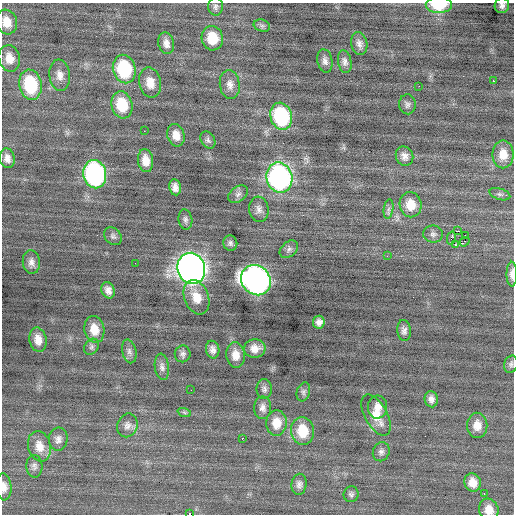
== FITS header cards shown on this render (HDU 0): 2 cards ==
NAXIS1  =                  512 / Axis length
NAXIS2  =                  512 / Axis length

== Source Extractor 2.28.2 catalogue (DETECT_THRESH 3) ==
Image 512 x 512 px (HDU 0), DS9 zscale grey, 1 PNG px = 1 image px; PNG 516 x 516 px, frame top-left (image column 1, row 512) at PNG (2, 3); each listed source drawn as its Kron ellipse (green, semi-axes under 4 px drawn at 4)
Background -0.0403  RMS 0.9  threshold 2.7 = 3 sigma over >= 5 px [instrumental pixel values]
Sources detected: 90; all 90 listed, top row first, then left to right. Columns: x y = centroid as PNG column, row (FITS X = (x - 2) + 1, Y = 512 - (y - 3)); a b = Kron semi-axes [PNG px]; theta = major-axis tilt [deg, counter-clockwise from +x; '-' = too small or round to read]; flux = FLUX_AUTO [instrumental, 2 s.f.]
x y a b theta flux
439 5 13 8 0 1800
502 6 7 7 - 270
216 7 9 7 89 190
6 22 12 10 -71 790
262 26 8 6 -17 150
212 38 12 10 -78 1300
166 43 11 7 -77 390
359 44 11 8 -79 310
9 58 13 10 -76 700
325 61 12 7 -78 280
345 62 11 6 -79 250
124 69 14 11 -76 4200
60 75 15 10 -83 530
493 81 2 2 - 300
150 83 15 11 -78 800
230 84 15 10 -84 460
30 85 15 11 -80 3600
419 86 2 2 - 45
407 104 10 8 -86 200
122 105 14 10 -76 1900
281 116 14 10 -74 5800
144 131 2 2 - 180
176 135 11 8 -76 610
208 140 9 6 -60 180
503 154 14 10 89 840
404 156 10 8 -67 350
7 158 10 7 -81 370
145 161 11 7 -83 660
95 174 14 11 -78 12000
279 178 15 13 -77 16000
175 187 8 6 -80 320
238 194 11 7 38 220
500 194 11 5 -17 180
411 205 12 11 - 980
259 209 13 9 -84 340
388 209 10 4 81 180
185 219 10 7 -80 200
458 231 2 2 - 870
433 234 10 8 -8 240
465 235 2 2 - 810
113 236 10 7 -43 190
451 238 6 3 76 390
465 242 5 2 - 12
230 243 7 7 - 180
455 244 3 2 - 400
289 249 10 7 41 220
387 256 2 2 - 37
31 262 12 8 -84 330
135 263 2 2 - 92
191 268 16 13 -74 50000
512 274 12 5 -90 360
256 280 16 14 -48 33000
108 290 8 6 -69 350
197 297 18 12 -69 1000
319 322 6 6 - 300
94 329 13 10 -78 830
404 331 10 7 -84 250
38 340 12 8 -79 580
91 347 8 6 54 170
255 348 11 9 3 550
213 350 9 6 -79 290
129 351 12 7 -78 230
183 354 8 8 - 210
236 355 13 9 -84 660
511 364 9 6 75 160
162 367 13 7 -83 270
264 389 10 8 -90 200
191 390 2 2 - 94
303 392 9 6 73 180
431 399 8 6 -83 280
378 407 11 9 86 470
263 408 11 8 90 330
184 412 7 4 -19 120
376 415 23 11 -61 990
276 423 13 10 87 870
127 425 12 10 69 350
477 425 12 10 -89 660
303 431 14 11 -84 1600
242 438 3 2 - 630
58 439 11 9 84 340
39 446 15 11 -75 790
381 452 10 8 70 240
34 466 11 8 -87 250
473 482 9 8 - 630
299 484 10 7 82 260
4 487 13 7 -86 430
351 494 8 7 - 170
484 494 3 2 - 58
489 510 11 9 -72 690
189 514 2 2 - 1600
At the frame edge (FLAGS 8, measured only in part): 7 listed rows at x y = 439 5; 502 6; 6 22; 512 274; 4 487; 489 510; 189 514